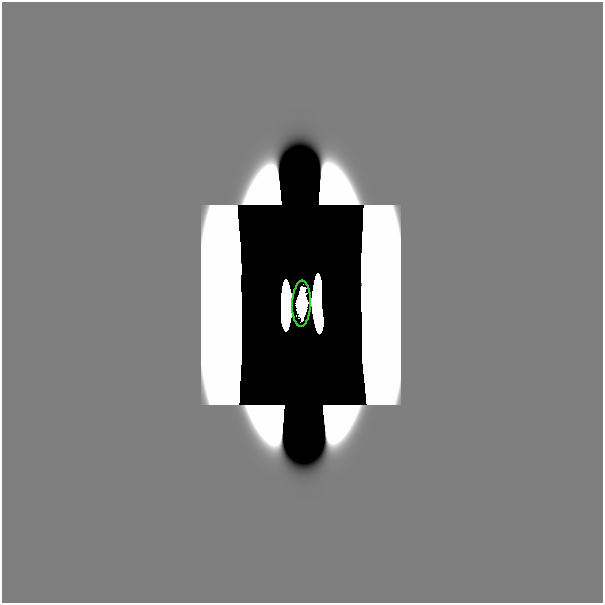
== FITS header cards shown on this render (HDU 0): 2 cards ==
NAXIS1  =                  601
NAXIS2  =                  601

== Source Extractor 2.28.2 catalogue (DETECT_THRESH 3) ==
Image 601 x 601 px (HDU 0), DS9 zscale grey, 1 PNG px = 1 image px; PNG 605 x 605 px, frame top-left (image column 1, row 601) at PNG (2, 2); each listed source drawn as its Kron ellipse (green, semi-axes under 4 px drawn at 4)
Background 0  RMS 1.5e-34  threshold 4.53e-34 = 3 sigma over >= 5 px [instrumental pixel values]
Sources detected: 5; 4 with non-positive FLUX_AUTO (blend fragments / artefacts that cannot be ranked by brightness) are neither listed nor drawn; the other 1 listed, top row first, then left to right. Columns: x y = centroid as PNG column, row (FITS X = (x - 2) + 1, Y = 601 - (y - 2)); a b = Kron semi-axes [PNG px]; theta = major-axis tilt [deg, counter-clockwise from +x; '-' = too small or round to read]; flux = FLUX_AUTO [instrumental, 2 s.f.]
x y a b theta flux
302 304 23 9 88 7.2
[4 non-positive-flux detections neither listed nor drawn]